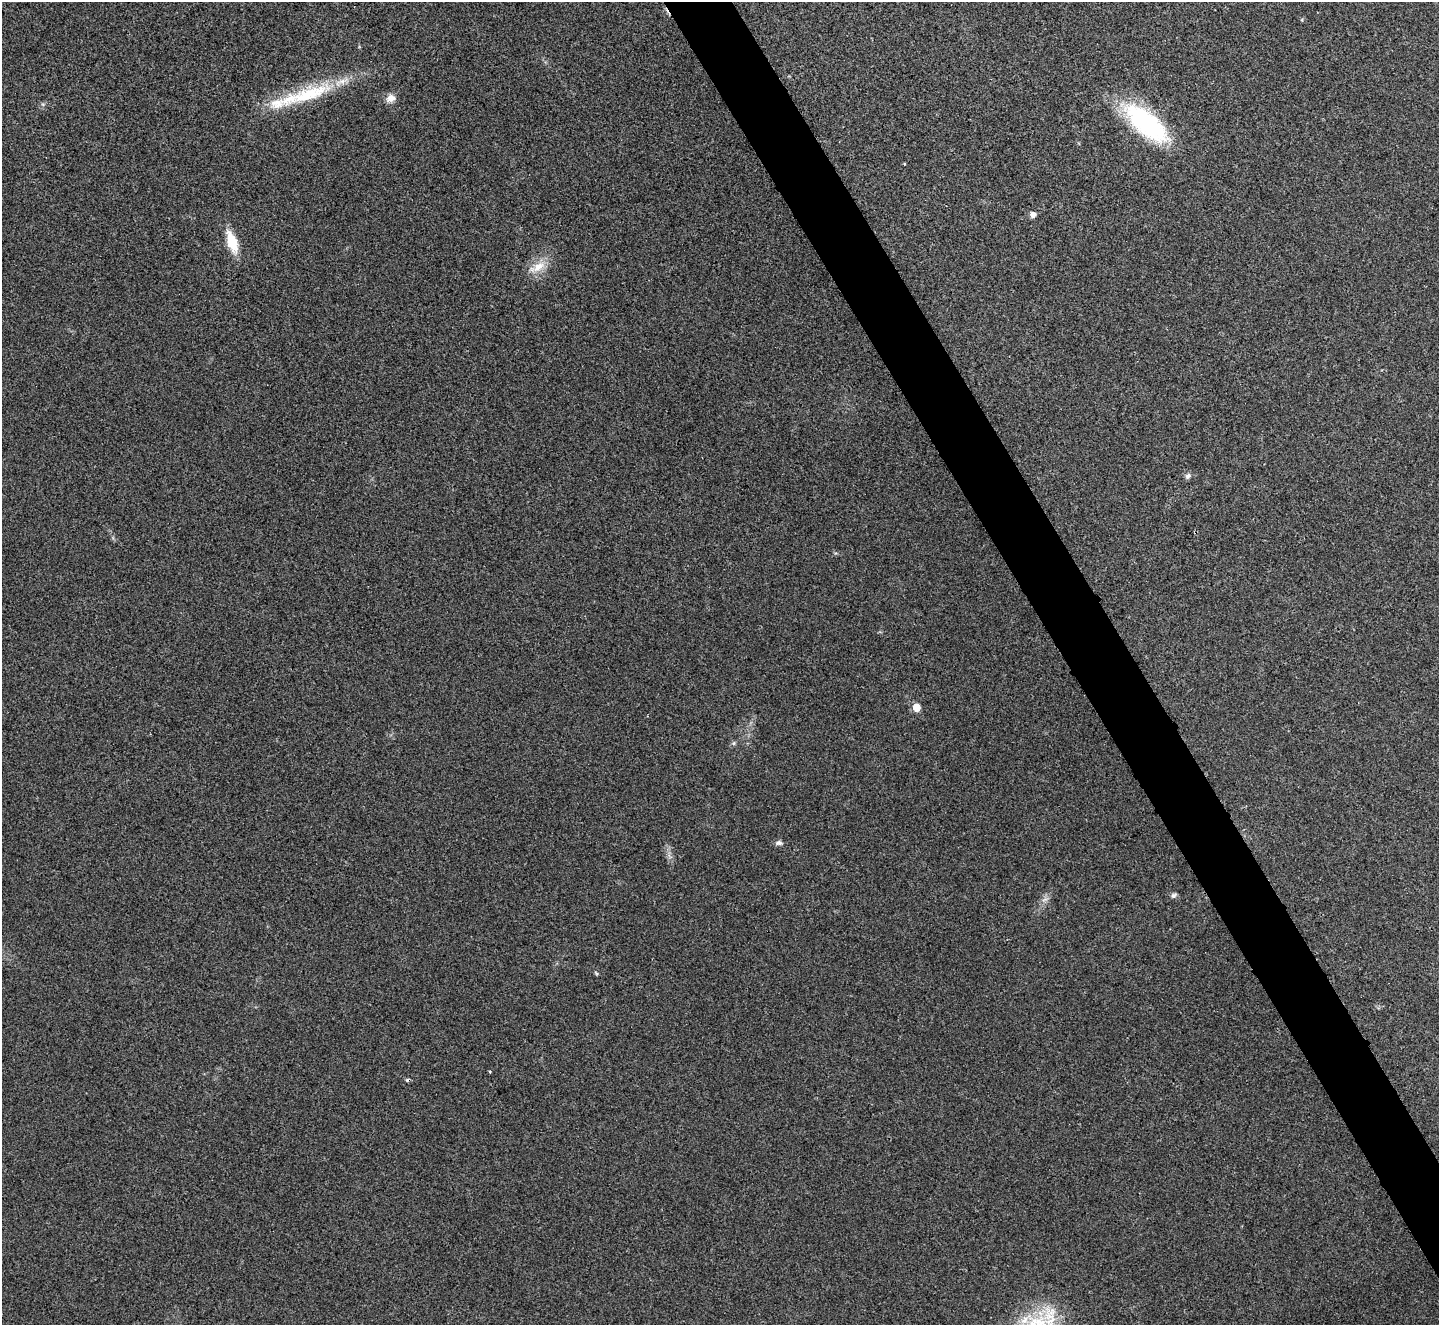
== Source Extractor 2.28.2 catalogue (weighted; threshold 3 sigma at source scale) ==
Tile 6 of 4 x 4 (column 2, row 2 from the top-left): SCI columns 1450-2886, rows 2809-4131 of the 5767 x 5763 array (HDU 1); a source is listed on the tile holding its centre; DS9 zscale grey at full resolution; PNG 1441 x 1327 px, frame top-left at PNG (2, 2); no overlay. Shown black and unused: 4% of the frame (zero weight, under 3 of 4 exposures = <1% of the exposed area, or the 3 px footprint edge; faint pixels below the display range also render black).
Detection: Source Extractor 2.28.2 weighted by HDU 2 'WHT'; one run over the whole footprint, this tile lists its part. Background 0.0555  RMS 0.0067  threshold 0.0303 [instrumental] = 3 sigma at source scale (4.5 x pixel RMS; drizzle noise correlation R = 1.50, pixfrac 1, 0.05/0.05 arcsec/px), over >= 5 px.
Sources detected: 16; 1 cosmic-ray / hot-pixel residue — not listed; the other 15 listed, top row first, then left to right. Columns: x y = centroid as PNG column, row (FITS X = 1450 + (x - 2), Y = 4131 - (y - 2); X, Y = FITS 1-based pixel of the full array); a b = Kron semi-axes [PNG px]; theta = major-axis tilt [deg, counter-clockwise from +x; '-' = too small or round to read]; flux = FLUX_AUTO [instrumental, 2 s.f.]
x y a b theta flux
306 95 87 16 17 50
391 98 12 9 23 5.1
1146 123 61 24 -40 80
904 164 4 2 - 0.49
1033 215 7 7 - 2.8
232 242 19 9 -71 22
538 267 22 12 34 11
1188 476 8 7 - 2.1
916 707 6 5 - 12
734 743 6 5 - 1.2
779 843 10 6 -1 2.3
1174 895 9 6 35 1.8
1045 899 9 6 18 2.5
596 973 6 4 -45 0.84
490 1071 4 3 - 0.59